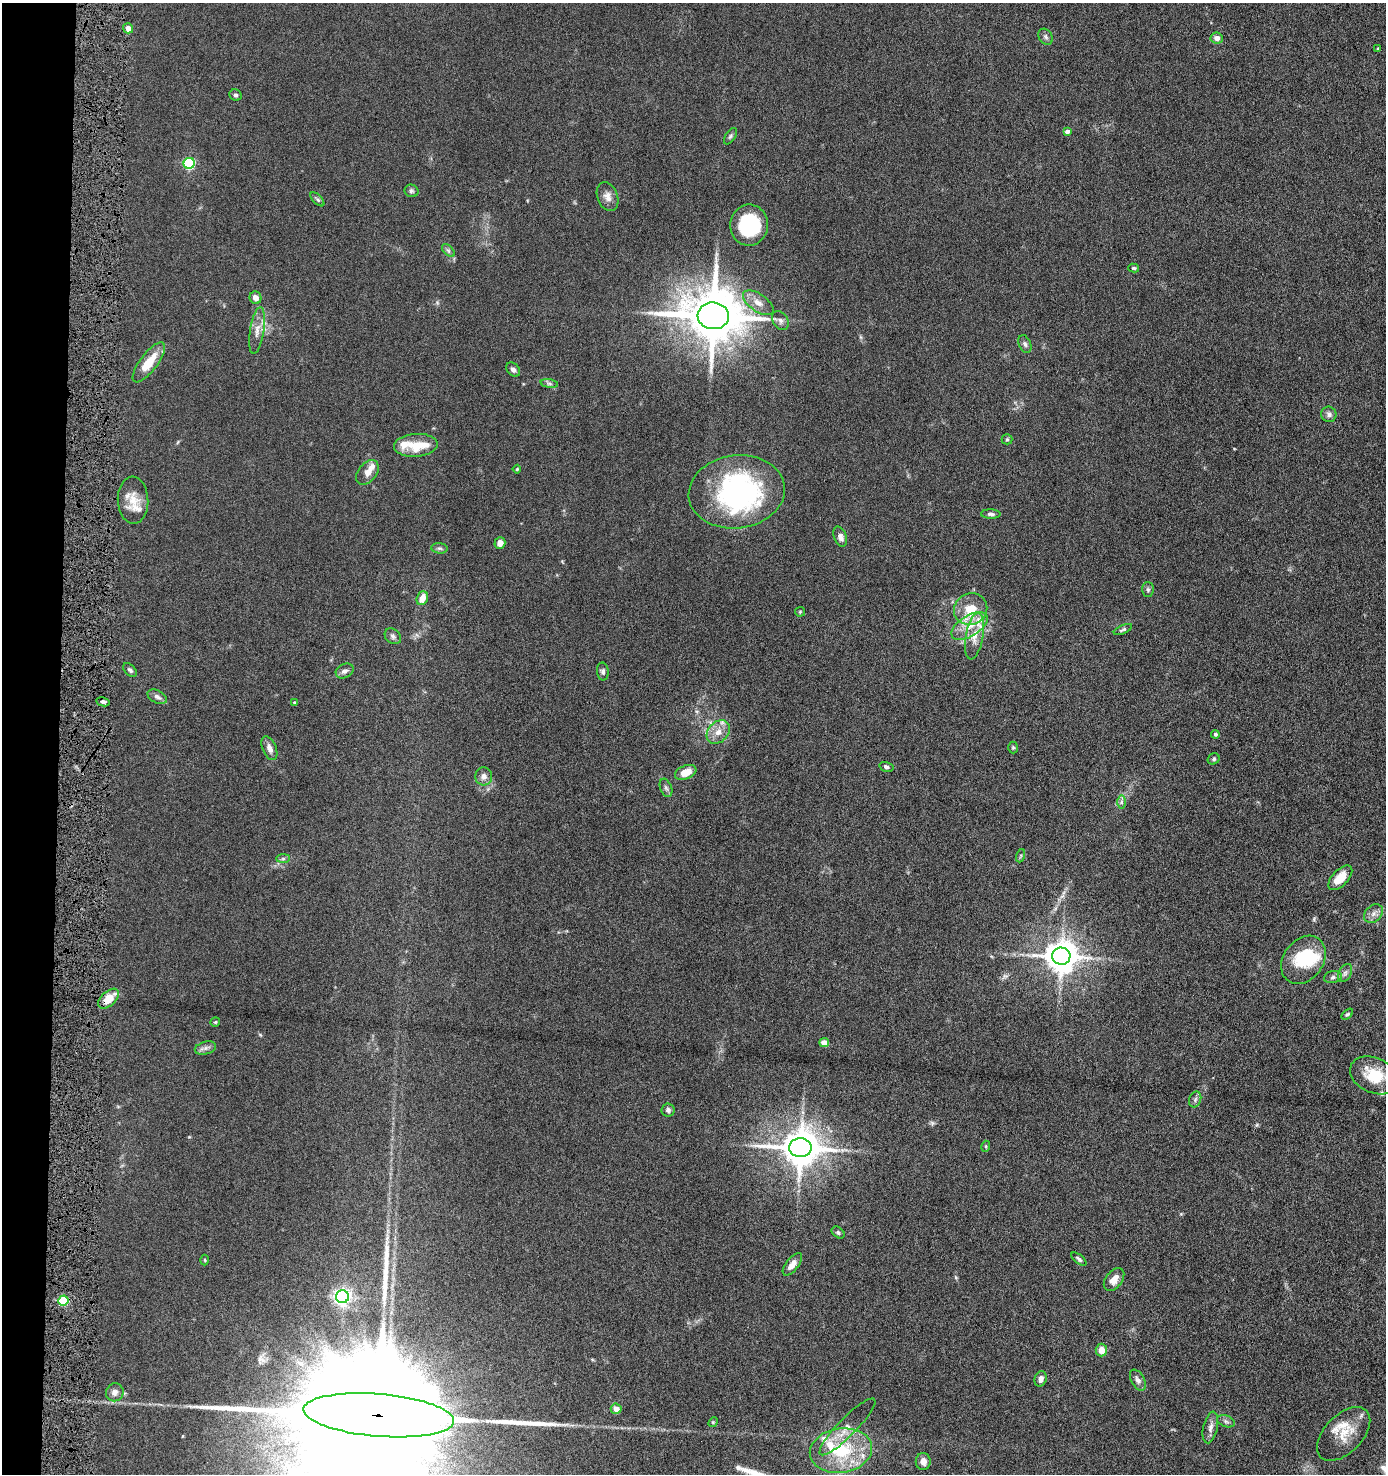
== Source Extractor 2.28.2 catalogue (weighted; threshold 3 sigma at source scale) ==
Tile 4 of 3 x 3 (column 1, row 2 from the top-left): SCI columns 111-1494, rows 1477-2948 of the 4507 x 4427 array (HDU 1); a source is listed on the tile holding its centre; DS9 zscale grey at full resolution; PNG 1388 x 1476 px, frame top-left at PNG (2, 3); each listed source drawn as its Kron ellipse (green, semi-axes under 4 px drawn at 4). Shown black and unused: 4% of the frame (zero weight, under 6 of 11 exposures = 3% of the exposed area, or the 3 px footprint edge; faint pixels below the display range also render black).
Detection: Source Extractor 2.28.2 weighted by HDU 2 'WHT'; one run over the whole footprint, this tile lists its part. Background 0.0677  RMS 0.0054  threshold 0.022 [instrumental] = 3 sigma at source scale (4.09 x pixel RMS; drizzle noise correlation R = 1.36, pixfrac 0.8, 0.05/0.05 arcsec/px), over >= 5 px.
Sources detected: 115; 2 inside a brighter object's white glare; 2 long thin detections or spike segments (spike, bleed or trail) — neither listed nor drawn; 15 inside a brighter listed object's ellipse — not listed separately; the other 96 listed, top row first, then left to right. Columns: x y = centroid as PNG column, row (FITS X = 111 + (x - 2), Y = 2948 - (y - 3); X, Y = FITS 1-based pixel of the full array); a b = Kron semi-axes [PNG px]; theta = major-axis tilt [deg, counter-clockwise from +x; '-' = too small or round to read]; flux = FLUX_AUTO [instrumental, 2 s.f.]
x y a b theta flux
128 28 5 5 - 3.3
1046 37 8 6 -53 1.4
1217 38 6 5 - 2.8
1378 48 3 3 - 0.51
236 95 6 5 - 1.1
1067 131 4 4 - 2.4
730 136 9 5 56 0.95
189 163 5 5 - 43
411 191 7 6 - 1
608 197 15 10 -69 3.6
317 199 8 4 -45 1
749 225 20 19 - 31
448 251 8 4 -44 1.1
1134 268 5 4 - 0.71
255 298 6 6 - 3
758 303 17 8 -34 4.5
713 316 15 13 -6 3400
780 321 10 7 -57 1.9
257 330 23 7 81 4.4
1025 344 9 6 -67 1.3
149 362 24 8 53 11
513 370 8 6 -47 1.7
549 384 9 4 -9 1.1
1329 414 8 7 - 2
1007 439 5 5 - 0.73
416 445 22 11 4 8.3
517 469 4 4 - 0.58
367 472 14 9 50 3.7
737 492 48 36 7 100
133 500 23 15 -87 8.2
991 514 10 4 -1 1.3
840 537 10 6 -69 2.5
500 543 6 5 - 2.9
439 548 8 5 -6 1.1
1148 590 7 6 - 1.2
422 598 7 5 69 5.2
971 609 17 15 28 13
800 612 5 5 - 0.54
969 626 20 10 32 9
1123 630 10 4 25 1
393 636 9 7 -41 1.5
974 636 23 8 80 6.2
130 670 8 5 -44 1.2
345 671 9 7 27 1.9
603 671 9 6 -86 1.4
157 697 10 6 -27 1.9
103 702 7 4 -10 1.1
294 702 4 4 - 0.47
718 732 13 10 48 4.7
1215 734 4 4 - 1
269 748 13 6 -67 2.8
1013 748 6 5 - 0.74
1214 759 6 5 - 0.87
886 767 7 4 -16 1.1
686 772 11 6 22 7.4
484 776 9 8 - 2.8
666 788 9 5 -69 1.4
1121 802 7 4 90 1.2
1020 856 7 4 70 0.8
283 859 7 4 1 0.93
1340 878 15 8 46 8.9
1373 914 10 8 47 2.6
1061 956 9 8 - 960
1303 960 26 20 54 24
1345 973 10 6 63 1.7
1333 977 9 6 11 1.4
109 999 12 7 42 8.9
1347 1014 7 4 43 0.84
215 1022 5 4 - 0.58
824 1043 4 4 - 7.4
205 1048 11 6 15 1.8
1374 1075 25 17 -24 17
1195 1099 8 6 70 1.4
668 1110 6 6 - 1.4
986 1146 5 3 - 0.51
800 1148 11 9 -1 1400
838 1233 7 5 -38 1
1079 1259 9 4 -38 1.1
205 1260 5 3 - 0.48
792 1264 13 6 52 3.8
1114 1279 13 8 52 4.5
342 1297 6 6 - 180
63 1300 5 5 - 27
1101 1350 6 6 - 4.5
1041 1379 8 6 71 2.2
1138 1380 11 6 -61 2.4
115 1392 9 8 - 2.4
616 1409 5 5 - 4.4
379 1415 75 21 -5 70000
1226 1421 9 5 -21 1.3
713 1422 5 4 - 0.59
847 1427 39 9 46 7.5
1210 1427 16 7 77 2.9
1344 1434 32 19 46 12
841 1451 31 22 8 32
923 1461 8 7 - 3.5
Overlapping masked pixels (flux is a lower limit): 3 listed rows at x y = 109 999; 63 1300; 379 1415
Isophote crosses this tile's border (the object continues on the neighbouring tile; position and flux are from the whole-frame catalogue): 2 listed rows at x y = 379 1415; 841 1451